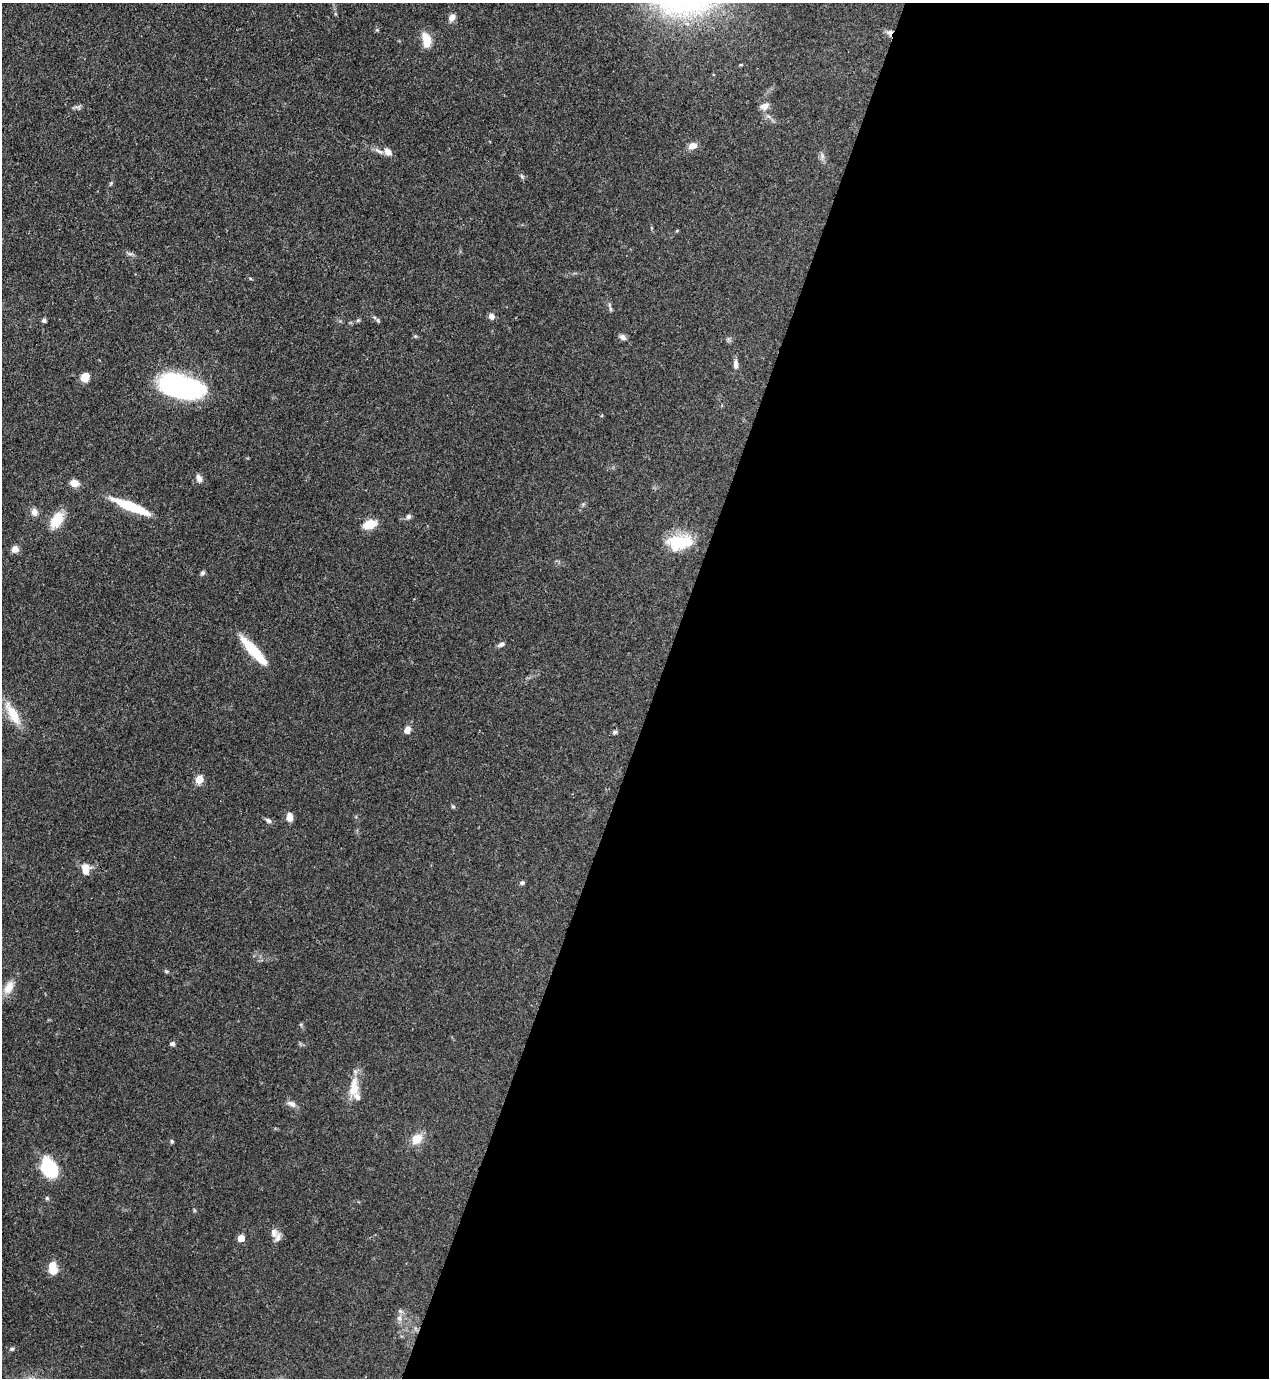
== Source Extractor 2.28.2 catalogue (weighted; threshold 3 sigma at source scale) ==
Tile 12 of 4 x 4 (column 4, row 3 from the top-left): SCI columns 4023-5289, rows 1416-2791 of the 5643 x 5582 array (HDU 1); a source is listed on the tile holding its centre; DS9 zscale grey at full resolution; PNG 1271 x 1380 px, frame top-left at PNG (2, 3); no overlay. Shown black and unused: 48% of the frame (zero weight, under 3 of 4 exposures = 7% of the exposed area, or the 3 px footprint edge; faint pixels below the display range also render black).
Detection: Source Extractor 2.28.2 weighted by HDU 2 'WHT'; one run over the whole footprint, this tile lists its part. Background 0.0656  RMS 0.0035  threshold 0.0157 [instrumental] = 3 sigma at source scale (4.5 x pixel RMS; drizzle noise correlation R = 1.50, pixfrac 1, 0.05/0.05 arcsec/px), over >= 5 px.
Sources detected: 60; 2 inside a brighter object's white glare — not listed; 4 inside a brighter listed object's ellipse — not listed separately; the other 54 listed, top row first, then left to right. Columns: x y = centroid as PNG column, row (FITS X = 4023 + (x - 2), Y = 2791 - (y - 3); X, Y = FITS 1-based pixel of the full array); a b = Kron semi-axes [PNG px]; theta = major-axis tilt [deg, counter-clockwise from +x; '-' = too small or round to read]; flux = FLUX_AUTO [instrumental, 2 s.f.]
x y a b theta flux
452 17 10 7 55 1.9
377 30 5 4 - 0.42
889 33 9 7 -84 1.4
426 40 16 8 -81 6.4
764 106 12 7 26 1.8
693 146 8 6 27 3.4
388 151 11 8 -47 2
822 156 9 4 90 0.92
522 176 8 3 -45 0.5
111 183 5 4 - 0.44
610 309 8 4 -81 0.63
491 316 6 5 - 2.3
44 320 5 5 - 0.71
378 320 6 4 -89 0.45
415 336 6 4 -18 0.43
623 337 9 6 -34 1.2
736 365 8 6 -77 1
85 377 10 9 - 3.2
182 387 40 19 -14 75
199 478 10 7 -71 1.5
74 483 8 7 - 3.6
132 507 43 8 -22 15
34 512 10 8 -80 1.8
408 516 7 6 - 0.91
56 520 22 13 60 6.8
370 524 15 9 17 5.4
679 542 29 16 7 14
15 549 7 7 - 2.6
202 573 6 5 - 0.68
501 644 9 5 29 1.1
253 650 36 10 -48 12
13 714 32 11 -60 8
407 730 9 7 75 2
615 732 7 5 11 0.67
199 779 5 5 - 9.7
453 806 6 4 -28 0.48
290 817 9 6 -81 2.4
268 820 8 6 -33 0.97
86 869 13 9 -88 3.6
522 883 6 5 - 0.71
167 971 6 4 -29 0.51
8 987 19 11 60 4.1
172 1044 6 5 - 0.88
354 1088 27 12 83 6.3
292 1104 11 6 -23 1.8
417 1139 14 10 42 4.6
172 1141 6 4 -87 0.48
49 1167 17 11 -64 24
47 1198 5 4 - 0.5
274 1233 13 9 -69 2
241 1238 5 5 - 4.6
53 1270 8 7 - 5.4
399 1318 7 6 - 1.1
12 1349 6 5 - 0.59
Overlapping masked pixels (flux is a lower limit): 1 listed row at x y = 889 33